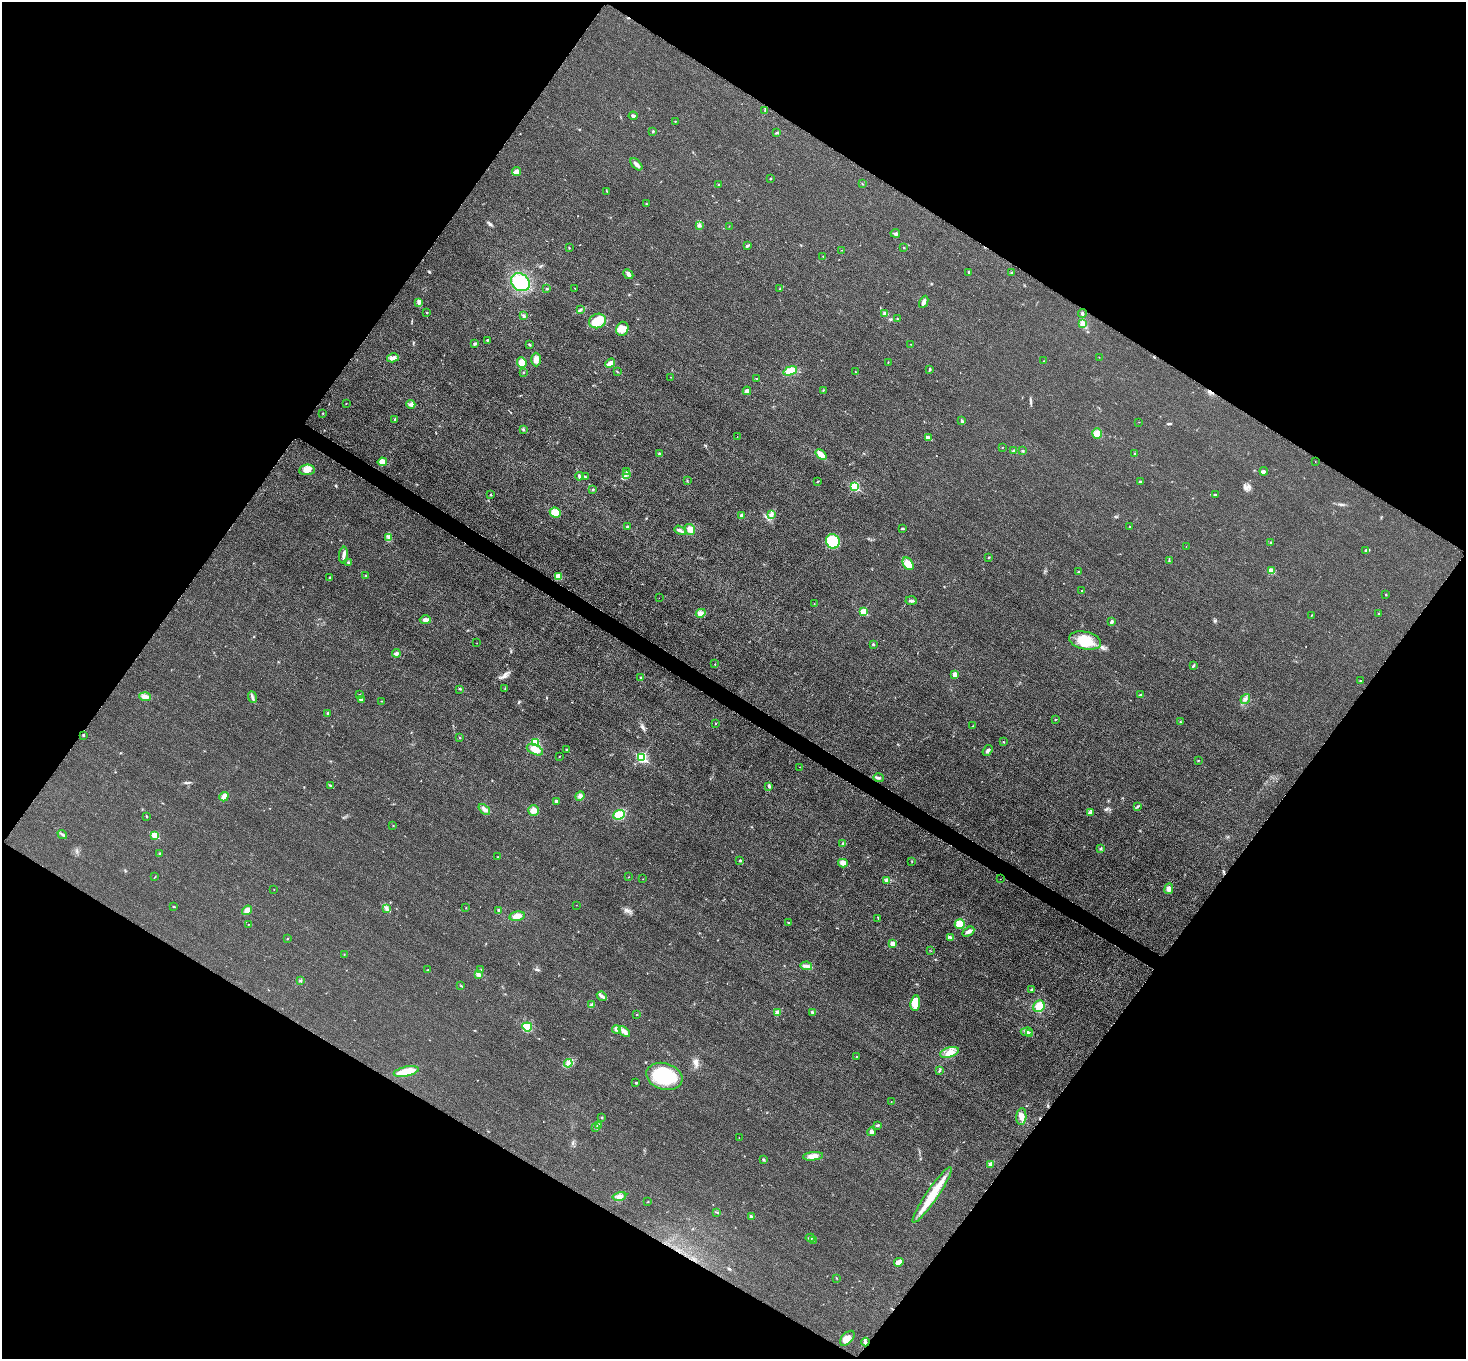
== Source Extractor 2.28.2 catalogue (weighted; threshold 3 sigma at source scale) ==
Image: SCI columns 16-5871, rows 306-5733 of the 5883 x 5891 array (HDU 1 of 3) = the unmasked area's bounding box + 8 px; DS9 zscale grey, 4 x 4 block average (1 PNG px = mean of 4 x 4 image px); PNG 1468 x 1361 px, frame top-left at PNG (2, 2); each listed source drawn as its Kron ellipse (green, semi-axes under 4 px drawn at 4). Shown black and unused: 49% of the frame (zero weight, under 3 of 4 exposures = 1% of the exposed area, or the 3 px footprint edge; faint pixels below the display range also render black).
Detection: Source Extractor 2.28.2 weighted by HDU 2 'WHT'. Background 0.0219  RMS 0.0061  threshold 0.0276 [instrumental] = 3 sigma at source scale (4.5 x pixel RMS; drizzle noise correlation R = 1.50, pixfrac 1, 0.05/0.05 arcsec/px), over >= 5 px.
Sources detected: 259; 3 cosmic-ray / hot-pixel residue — neither listed nor drawn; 1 coinciding with a brighter row at this scale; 4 inside a brighter listed object's ellipse — not listed separately; the other 251 listed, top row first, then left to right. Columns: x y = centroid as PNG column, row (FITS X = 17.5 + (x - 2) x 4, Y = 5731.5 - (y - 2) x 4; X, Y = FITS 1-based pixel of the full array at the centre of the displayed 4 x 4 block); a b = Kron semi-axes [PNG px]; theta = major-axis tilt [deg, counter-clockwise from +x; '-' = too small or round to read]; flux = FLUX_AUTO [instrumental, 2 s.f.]
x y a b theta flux
765 110 2 2 - 1.5
633 116 4 2 - 6
675 121 2 2 - 3.1
653 131 2 2 - 3.4
776 133 4 2 - 3.8
636 164 7 3 -46 16
516 171 4 3 - 21
770 179 2 2 - 2.9
862 184 2 2 - 1.4
718 185 3 2 - 2
607 191 3 2 - 2.3
646 204 2 2 - 2.2
699 225 3 3 - 5.2
729 226 2 2 - 0.95
895 233 5 3 - 6.7
747 246 3 3 - 4.7
904 247 2 2 - 4.9
569 248 2 2 - 1.8
842 250 2 2 - 0.62
823 256 2 2 - 1.3
1012 272 3 2 - 2
968 273 3 2 - 2.4
628 274 5 4 - 10
520 282 10 8 -38 180
575 288 2 2 - 0.99
780 288 2 2 - 1.7
547 289 3 2 - 2.6
419 302 3 2 - 5.1
924 302 6 3 64 15
580 310 3 2 - 2.9
427 313 2 2 - 2.1
885 314 4 3 - 12
1082 314 4 2 - 6.3
524 316 4 2 - 5.1
898 319 3 2 - 3
597 321 8 7 - 58
1082 324 4 3 - 8.8
622 329 7 6 - 35
487 340 3 2 - 3.5
475 343 3 2 - 3.6
530 344 2 2 - 1.8
911 344 2 2 - 1.4
1099 357 2 2 - 0.93
393 358 6 3 16 19
536 359 7 4 -89 18
1044 361 2 2 - 2.1
888 362 3 2 - 1.9
522 363 5 4 - 31
610 363 5 3 - 18
929 369 3 2 - 4.1
790 371 7 4 18 47
524 372 2 2 - 1.8
617 372 3 2 - 2
855 372 2 2 - 2
671 377 2 2 - 1.3
757 379 2 2 - 4.6
747 391 4 4 - 10
823 391 3 2 - 2.5
346 403 2 2 - 1.3
411 404 4 3 - 8.3
323 413 2 2 - 2.3
395 420 4 2 - 4
962 421 3 2 - 4.4
1139 422 2 2 - 0.91
523 429 3 2 - 3.8
1097 433 5 5 - 31
737 437 2 2 - 0.57
928 438 4 2 - 22
1002 447 2 2 - 1
1014 451 3 2 - 8
1023 451 3 2 - 3.6
660 454 3 2 - 4.6
1134 454 2 2 - 1.1
821 455 6 3 -39 41
1315 461 2 2 - 0.81
382 462 4 4 - 34
307 470 8 5 6 25
1264 471 4 3 - 6.4
627 472 2 2 - 2
626 475 2 2 - 2
579 476 4 3 - 7
585 476 2 2 - 3.2
687 481 2 2 - 1.6
817 481 2 2 - 2.1
1140 482 2 2 - 10
855 486 2 2 - 270
593 489 2 2 - 2.5
491 495 3 2 - 2.8
1216 495 3 2 - 5
555 513 6 5 - 40
741 515 2 2 - 24
771 515 4 3 - 8.1
627 526 2 2 - 3.6
1129 527 2 2 - 1.5
902 528 4 2 - 3.6
690 529 6 5 - 25
680 530 6 3 -31 9.9
389 537 4 3 - 7.3
833 541 7 7 - 90
1271 543 2 2 - 3.3
1186 546 2 2 - 0.46
1366 551 4 2 - 3.7
343 555 8 3 83 12
989 557 2 2 - 2.6
1169 561 3 2 - 2.8
348 562 2 2 - 3
908 564 7 4 -55 41
1271 571 2 2 - 74
1078 572 2 2 - 2.8
366 575 2 2 - 2.3
558 576 2 2 - 97
329 578 3 2 - 3.7
1082 591 2 2 - 6.8
1386 595 2 2 - 2.4
659 598 2 2 - 0.63
911 601 5 2 - 7.4
814 604 2 2 - 1.5
863 612 2 2 - 140
701 613 5 4 - 18
1378 613 2 2 - 5.7
1312 615 2 2 - 1.8
425 620 6 4 -2 11
1111 622 4 2 - 7.4
1085 641 16 9 -11 86
477 643 2 2 - 1.2
873 644 3 2 - 3.3
396 653 4 3 - 7.8
715 664 2 2 - 1.5
1193 666 3 2 - 4
955 675 3 3 - 21
640 678 3 2 - 3.3
1360 681 2 2 - 2.8
505 688 3 2 - 2.4
460 689 2 2 - 2.4
359 695 2 2 - 2.3
1140 695 3 2 - 3.2
145 697 6 3 -5 20
252 697 6 3 -68 9
361 699 4 3 - 5.2
1245 699 5 2 - 7.3
381 701 2 2 - 1.1
328 713 2 2 - 3.8
1055 719 2 2 - 2
1180 722 2 2 - 2.1
715 724 2 2 - 4.8
973 726 2 2 - 0.99
83 735 3 2 - 3
460 737 2 2 - 2.5
535 742 2 2 - 150
1003 742 2 2 - 1.8
535 750 9 5 -23 36
567 750 2 2 - 2.2
987 750 6 2 54 7.3
559 756 2 2 - 1.4
641 757 3 2 - 370
1199 760 2 2 - 1.2
799 767 2 2 - 0.61
878 778 5 2 - 6.1
331 786 2 2 - 2.7
769 786 4 2 - 7.2
580 796 5 4 - 9.4
224 797 5 3 - 33
556 801 3 2 - 5.9
1138 806 4 2 - 3.6
484 809 7 3 -40 13
533 810 5 5 - 17
1091 812 4 2 - 5.5
619 815 6 4 24 56
146 816 2 2 - 1.7
393 826 2 2 - 1.1
62 834 5 2 - 6.2
155 835 2 2 - 120
843 844 4 2 - 4.2
1100 849 2 2 - 1.8
159 854 3 3 - 4
498 857 2 2 - 2
740 861 3 2 - 2.8
912 861 2 2 - 1.2
843 863 5 4 - 11
155 877 2 2 - 1.4
629 877 2 2 - 1
643 879 2 2 - 0.76
1000 879 2 2 - 0.55
887 881 2 2 - 39
274 889 2 2 - 0.86
1169 889 5 4 - 15
576 905 2 2 - 0.93
174 907 2 2 - 5.4
386 908 3 2 - 3.1
466 908 3 2 - 1.5
247 910 5 4 - 20
498 910 2 2 - 12
517 916 8 4 12 26
878 918 2 2 - 3.1
789 923 3 2 - 2.7
248 924 2 2 - 0.84
960 924 5 5 - 58
968 932 6 2 31 13
950 937 4 3 - 6.2
287 939 2 2 - 1.5
893 944 4 3 - 15
931 951 2 2 - 1
344 955 2 2 - 1.5
806 966 6 3 -11 10
428 970 3 2 - 2.4
481 970 2 2 - 2.4
478 974 2 2 - 26
300 981 2 2 - 1.5
461 986 2 2 - 1
1031 989 3 2 - 2
602 996 5 3 - 9.6
915 1003 7 5 82 63
591 1005 3 3 - 5
1039 1006 6 5 - 44
812 1012 3 2 - 4.9
777 1013 4 3 - 14
636 1015 2 2 - 4
527 1027 5 4 - 38
616 1030 4 3 - 8.6
624 1032 7 3 -42 19
1027 1032 6 2 2 6.5
1030 1033 3 2 - 2.7
949 1052 9 5 16 30
857 1057 2 2 - 5.4
568 1063 4 3 - 9
406 1071 13 5 11 65
939 1071 4 2 - 2.9
664 1076 18 13 -17 210
636 1083 2 2 - 11
891 1102 2 2 - 1.4
602 1117 2 2 - 6.5
1021 1117 8 5 86 21
598 1125 3 3 - 11
878 1125 4 2 - 3.5
595 1127 4 2 - 4
871 1132 4 4 - 13
739 1137 2 2 - 0.65
813 1156 10 4 6 28
763 1160 2 2 - 14
990 1164 4 3 - 6.5
932 1195 33 6 56 110
619 1196 7 4 14 14
648 1202 2 2 - 1.5
717 1212 2 2 - 2.5
751 1216 2 2 - 6.9
810 1238 4 3 - 6.6
813 1241 2 2 - 1.5
899 1262 5 3 - 30
836 1278 2 2 - 1.4
847 1338 9 5 46 21
865 1342 4 3 - 6.7
Diffuse or blended objects may show on this block-average render without a row.